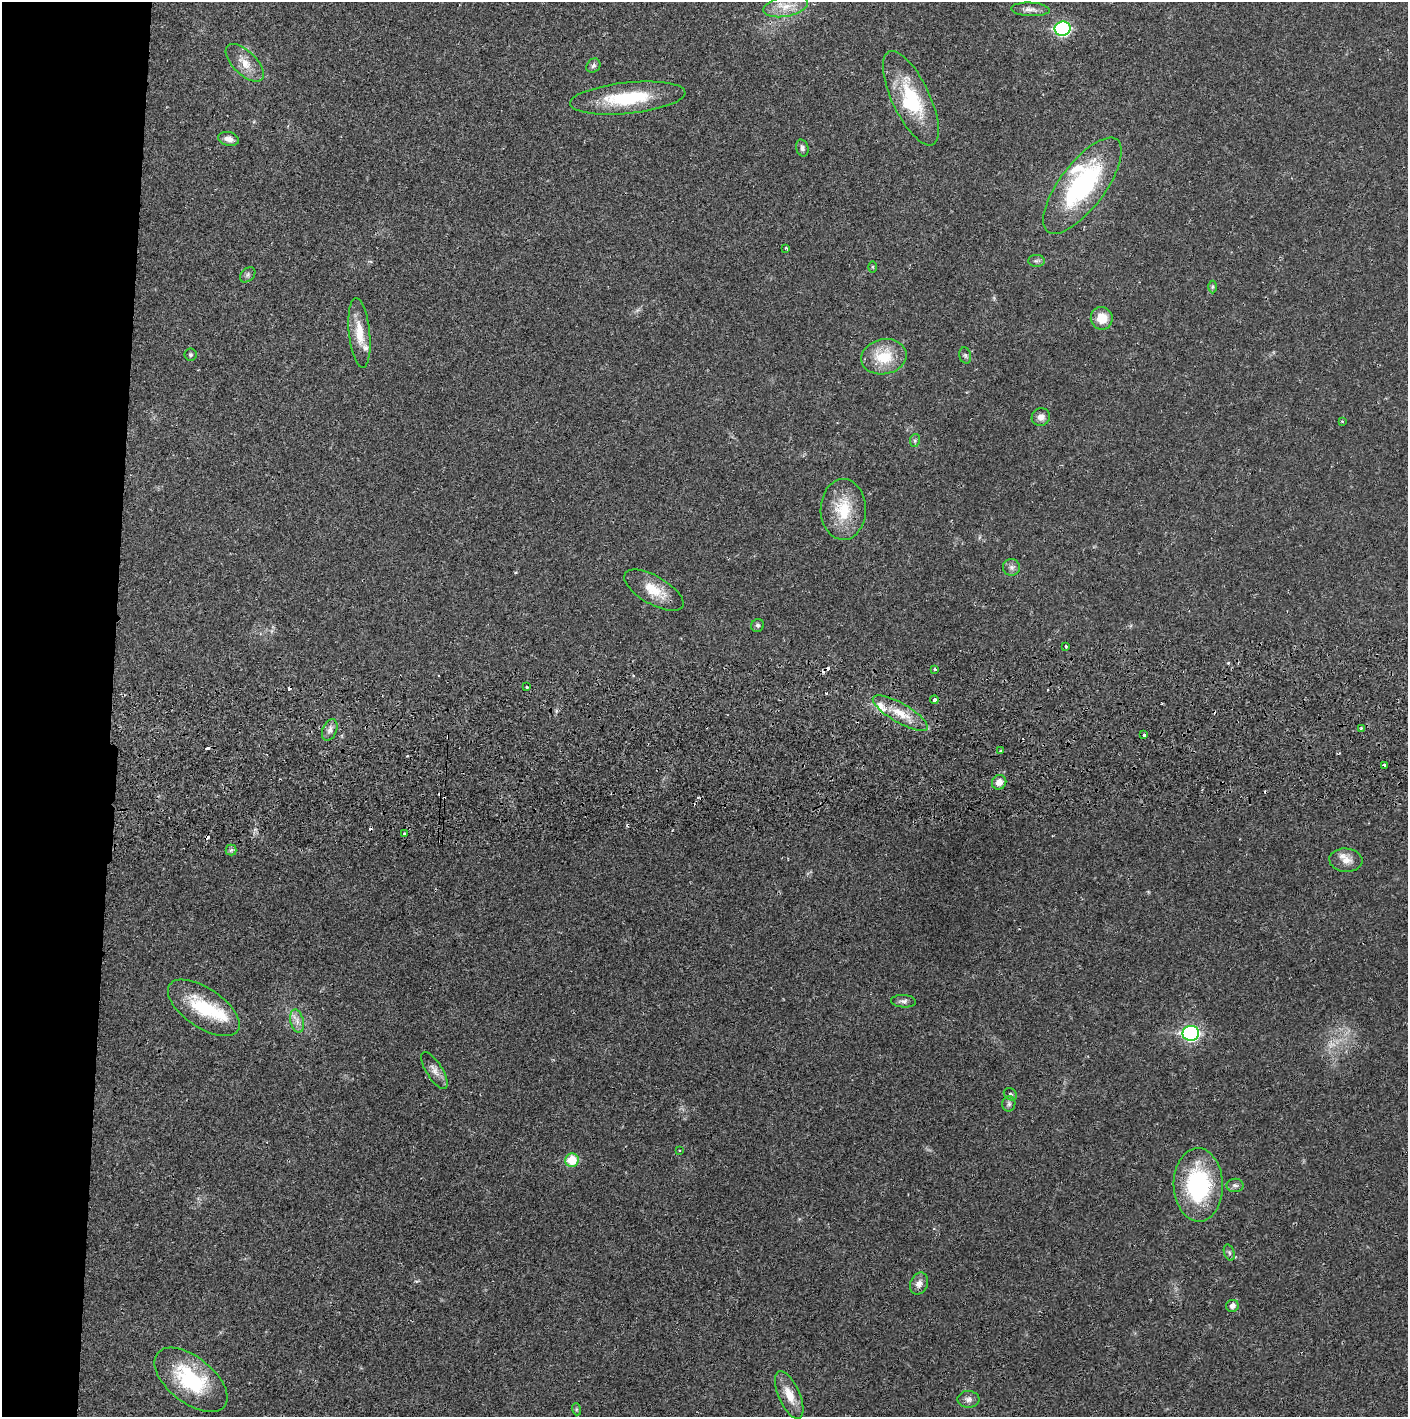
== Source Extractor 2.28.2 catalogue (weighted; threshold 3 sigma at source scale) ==
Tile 4 of 3 x 3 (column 1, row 2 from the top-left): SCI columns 4-1409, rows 1471-2885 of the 4230 x 4358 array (HDU 1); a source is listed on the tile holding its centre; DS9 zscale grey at full resolution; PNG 1410 x 1419 px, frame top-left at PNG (2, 2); each listed source drawn as its Kron ellipse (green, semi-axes under 4 px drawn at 4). Shown black and unused: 8% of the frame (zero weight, under 2 of 3 exposures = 3% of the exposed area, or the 3 px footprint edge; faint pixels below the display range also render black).
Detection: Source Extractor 2.28.2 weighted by HDU 2 'WHT'; one run over the whole footprint, this tile lists its part. Background 0.0213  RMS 0.0035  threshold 0.0157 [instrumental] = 3 sigma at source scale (4.5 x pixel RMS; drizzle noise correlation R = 1.50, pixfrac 1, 0.05/0.05 arcsec/px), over >= 5 px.
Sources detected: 78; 1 too faint to see at this stretch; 1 inside a brighter object's white glare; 13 cosmic-ray / hot-pixel residue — neither listed nor drawn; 4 inside a brighter listed object's ellipse — not listed separately; the other 59 listed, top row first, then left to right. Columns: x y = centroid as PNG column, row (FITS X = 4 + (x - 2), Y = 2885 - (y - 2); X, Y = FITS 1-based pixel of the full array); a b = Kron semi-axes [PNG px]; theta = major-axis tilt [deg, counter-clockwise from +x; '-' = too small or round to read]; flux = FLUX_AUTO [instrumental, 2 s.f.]
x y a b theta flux
786 6 23 10 11 5.8
1030 9 19 7 -3 2.1
1063 29 8 7 - 48
245 63 24 11 -44 4.9
593 66 7 6 - 1
628 98 58 15 6 21
911 98 51 18 -65 22
229 139 11 7 -13 2.1
802 148 8 6 -73 0.95
1082 186 58 22 53 48
786 248 3 2 - 0.52
1036 261 8 6 1 0.82
872 267 5 3 - 0.38
248 275 9 6 42 0.92
1212 287 6 4 89 0.51
1102 318 11 11 - 5.8
359 333 35 10 -84 7
190 355 6 6 - 0.66
965 355 8 6 -74 0.76
884 357 23 17 11 11
1041 417 9 8 - 1.9
1342 421 4 4 - 0.44
915 440 6 5 - 0.62
843 509 30 22 89 13
1012 567 8 8 - 1.3
654 590 33 14 -30 8.1
758 625 7 6 - 0.8
1066 646 3 3 - 1.3
935 670 3 3 - 1.2
527 687 3 3 - 0.46
934 700 4 3 - 1.5
900 713 31 9 -30 7
1361 728 3 3 - 0.34
330 730 11 7 66 1.7
1144 735 3 3 - 1
1000 751 3 3 - 0.41
1384 765 3 3 - 2.2
999 782 7 7 - 2.5
404 834 3 3 - 3.3
231 850 5 5 - 0.61
1346 860 16 11 -5 3.5
904 1001 12 6 -4 1.2
204 1008 41 19 -34 19
297 1021 12 6 -76 2.1
1191 1033 8 7 - 69
434 1071 21 8 -57 2.5
1010 1094 7 5 -34 0.67
1009 1104 8 6 80 0.89
679 1150 2 2 - 0.37
572 1160 7 6 - 8.2
1198 1185 37 24 -88 38
1235 1185 8 7 - 0.96
1229 1253 8 5 -70 0.8
919 1284 11 8 65 2.1
1232 1306 6 6 - 1.9
191 1380 43 23 -38 27
789 1395 25 10 -66 5.8
968 1399 11 8 -3 1.6
576 1409 6 4 -72 0.46